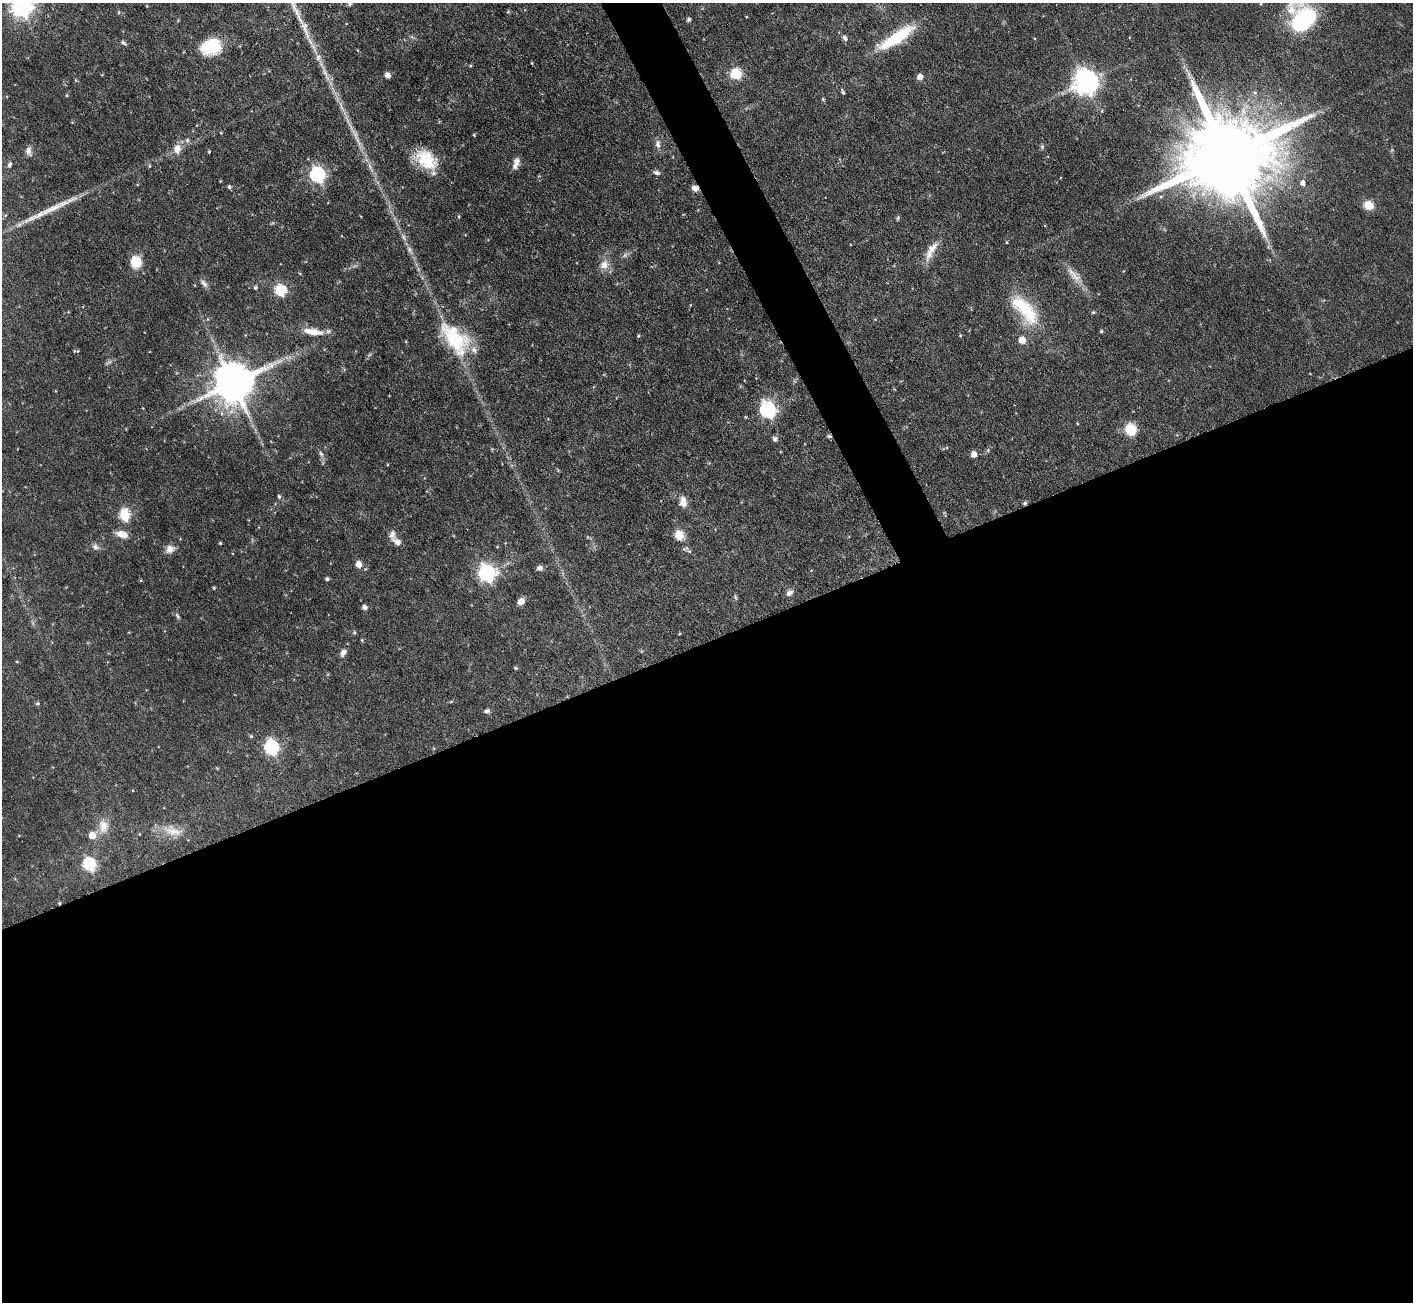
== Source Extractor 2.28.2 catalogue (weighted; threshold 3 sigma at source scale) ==
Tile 15 of 4 x 4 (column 3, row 4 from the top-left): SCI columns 2825-4235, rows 285-1584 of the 5647 x 5633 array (HDU 1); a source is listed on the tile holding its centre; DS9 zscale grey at full resolution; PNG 1415 x 1304 px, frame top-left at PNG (2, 3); no overlay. Shown black and unused: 53% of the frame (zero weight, under 3 of 6 exposures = <1% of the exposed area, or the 3 px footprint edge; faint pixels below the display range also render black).
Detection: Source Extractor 2.28.2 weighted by HDU 2 'WHT'; one run over the whole footprint, this tile lists its part. Background 0.0568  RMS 0.0038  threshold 0.0157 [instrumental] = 3 sigma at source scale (4.09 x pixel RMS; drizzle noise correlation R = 1.36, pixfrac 0.8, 0.05/0.05 arcsec/px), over >= 5 px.
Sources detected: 106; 1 too faint to see at this stretch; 1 cosmic-ray / hot-pixel residue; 2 long thin detections or spike segments (spike, bleed or trail) — not listed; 5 inside a brighter listed object's ellipse — not listed separately; the other 97 listed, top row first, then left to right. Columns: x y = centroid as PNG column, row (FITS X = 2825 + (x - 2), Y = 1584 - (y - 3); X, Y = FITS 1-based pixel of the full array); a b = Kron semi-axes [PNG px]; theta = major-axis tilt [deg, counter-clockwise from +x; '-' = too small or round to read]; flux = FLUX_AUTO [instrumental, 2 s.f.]
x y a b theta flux
21 6 8 7 - 250
508 11 6 4 2 0.38
119 12 5 3 - 0.3
688 19 5 4 - 0.63
1302 20 19 17 42 55
305 29 34 8 -72 5.7
897 37 45 11 33 19
845 38 9 6 -58 1
123 43 6 4 -24 0.86
211 46 18 13 20 19
736 74 6 6 - 27
387 75 6 5 - 1.6
920 77 5 5 - 2.6
1086 82 9 8 - 360
843 92 7 3 -65 0.65
349 123 27 4 -63 3.7
474 135 4 3 - 0.35
187 140 6 5 - 0.78
658 144 11 7 -83 1.8
1042 147 6 5 - 0.58
177 149 14 11 83 3.3
28 151 11 7 -76 1.8
209 152 4 3 - 0.36
1227 156 30 19 22 8500
426 159 27 17 -35 14
516 163 14 7 73 2.1
9 165 8 5 69 0.89
656 173 10 5 -16 0.96
317 175 7 6 - 78
1303 183 7 6 - 1.6
229 187 5 4 - 0.72
695 188 8 6 -30 1.8
1368 205 8 8 - 5.9
459 217 5 3 - 0.33
898 218 6 4 69 0.5
403 237 8 5 -74 0.99
1007 242 4 3 - 0.28
410 250 14 5 -62 1.7
929 254 23 9 72 3.8
624 255 7 4 88 0.69
136 262 11 9 -75 8.9
604 265 13 11 58 3.3
1073 275 29 9 -50 4.6
204 284 12 6 -55 1.5
255 288 5 5 - 0.68
280 290 6 6 - 33
1025 309 48 19 -49 19
1093 312 5 5 - 0.42
208 319 6 4 -89 0.41
1101 331 4 4 - 0.45
313 332 28 9 -8 5.9
638 336 4 4 - 0.43
960 336 4 4 - 0.32
1022 340 6 5 - 4.9
455 341 47 24 -45 23
109 362 10 4 34 0.88
233 383 12 11 - 1400
767 409 7 6 - 97
746 417 5 3 - 0.33
1131 429 12 10 -61 8.4
775 439 6 6 - 1.1
321 454 8 5 -62 1
974 454 5 5 - 2.6
279 496 5 4 - 0.74
683 502 15 10 -89 3
1025 503 5 5 - 0.6
124 515 6 6 - 31
122 534 13 7 -16 3.9
679 535 6 5 - 15
397 542 14 8 -37 2.2
220 543 3 3 - 0.4
95 547 10 8 -37 1.5
170 549 12 10 24 2.5
689 551 6 4 -18 0.64
359 564 5 5 - 4.5
540 568 7 6 - 1.3
486 573 7 7 - 110
327 579 4 4 - 0.76
214 588 4 3 - 0.41
789 593 9 6 39 1.3
735 597 7 5 -69 0.58
521 601 8 7 - 2.2
364 607 5 5 - 1.6
178 616 9 4 -60 0.76
354 632 6 4 70 0.5
343 652 10 7 55 1.7
515 668 5 3 - 0.4
451 701 5 3 - 0.37
37 703 6 5 - 0.5
487 711 7 5 15 0.93
251 736 5 5 - 0.46
271 747 7 6 - 66
103 826 19 13 -89 4.6
172 831 30 13 -15 6
92 835 6 6 - 5.5
89 864 7 6 - 45
59 903 4 4 - 0.35
Overlapping masked pixels (flux is a lower limit): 3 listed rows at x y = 695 188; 1025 503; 59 903
Isophote crosses this tile's border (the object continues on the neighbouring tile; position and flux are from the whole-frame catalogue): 2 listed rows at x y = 21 6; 1302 20